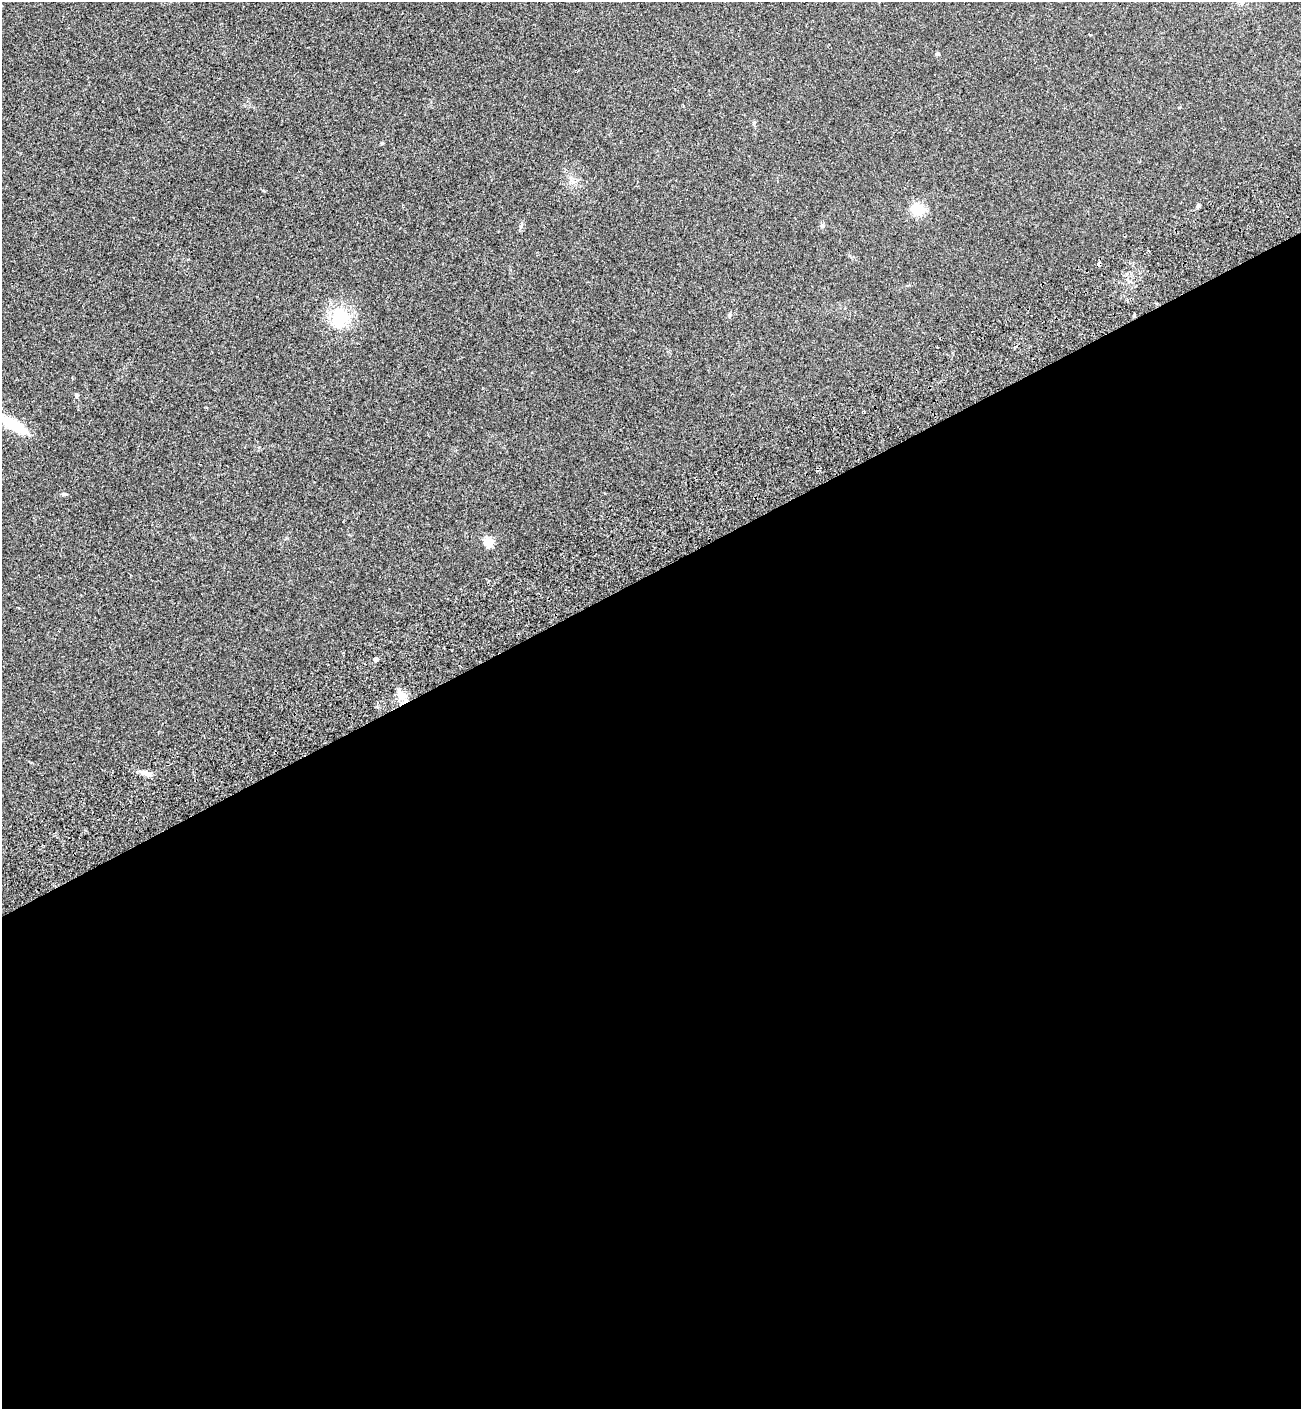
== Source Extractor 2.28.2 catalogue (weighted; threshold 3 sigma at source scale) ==
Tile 15 of 4 x 4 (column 3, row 4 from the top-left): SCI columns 2990-4288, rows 81-1487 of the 5853 x 5823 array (HDU 1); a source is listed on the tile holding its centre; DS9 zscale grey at full resolution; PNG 1303 x 1411 px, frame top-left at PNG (2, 2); no overlay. Shown black and unused: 59% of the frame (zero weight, under 2 of 3 exposures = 7% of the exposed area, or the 3 px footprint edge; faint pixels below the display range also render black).
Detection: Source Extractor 2.28.2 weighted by HDU 2 'WHT'; one run over the whole footprint, this tile lists its part. Background 0.05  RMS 0.0075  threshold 0.0338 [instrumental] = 3 sigma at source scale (4.5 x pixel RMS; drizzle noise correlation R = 1.50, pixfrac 1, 0.05/0.05 arcsec/px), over >= 5 px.
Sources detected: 13; all 13 listed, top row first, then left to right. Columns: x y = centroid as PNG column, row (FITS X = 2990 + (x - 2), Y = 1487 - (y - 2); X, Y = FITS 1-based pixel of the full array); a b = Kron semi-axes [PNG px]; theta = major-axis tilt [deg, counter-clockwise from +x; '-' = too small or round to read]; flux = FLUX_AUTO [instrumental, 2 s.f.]
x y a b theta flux
937 54 6 4 1 0.86
382 143 5 3 - 0.73
918 209 18 15 -32 11
822 225 6 5 - 1.2
1099 264 4 3 - 3.6
1134 316 5 3 - 0.74
340 317 28 26 87 26
76 395 6 5 - 1.2
12 424 35 11 -30 24
489 542 5 5 - 31
376 660 4 4 - 2.3
401 695 16 9 -37 6.5
146 773 19 5 -19 4.1
Overlapping masked pixels (flux is a lower limit): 2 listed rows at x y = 1099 264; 1134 316
Isophote crosses this tile's border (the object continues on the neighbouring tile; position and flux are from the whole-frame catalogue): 1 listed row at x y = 12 424
Unlisted compact peaks at least as high as the median listed source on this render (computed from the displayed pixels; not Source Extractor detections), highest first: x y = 64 494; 521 226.